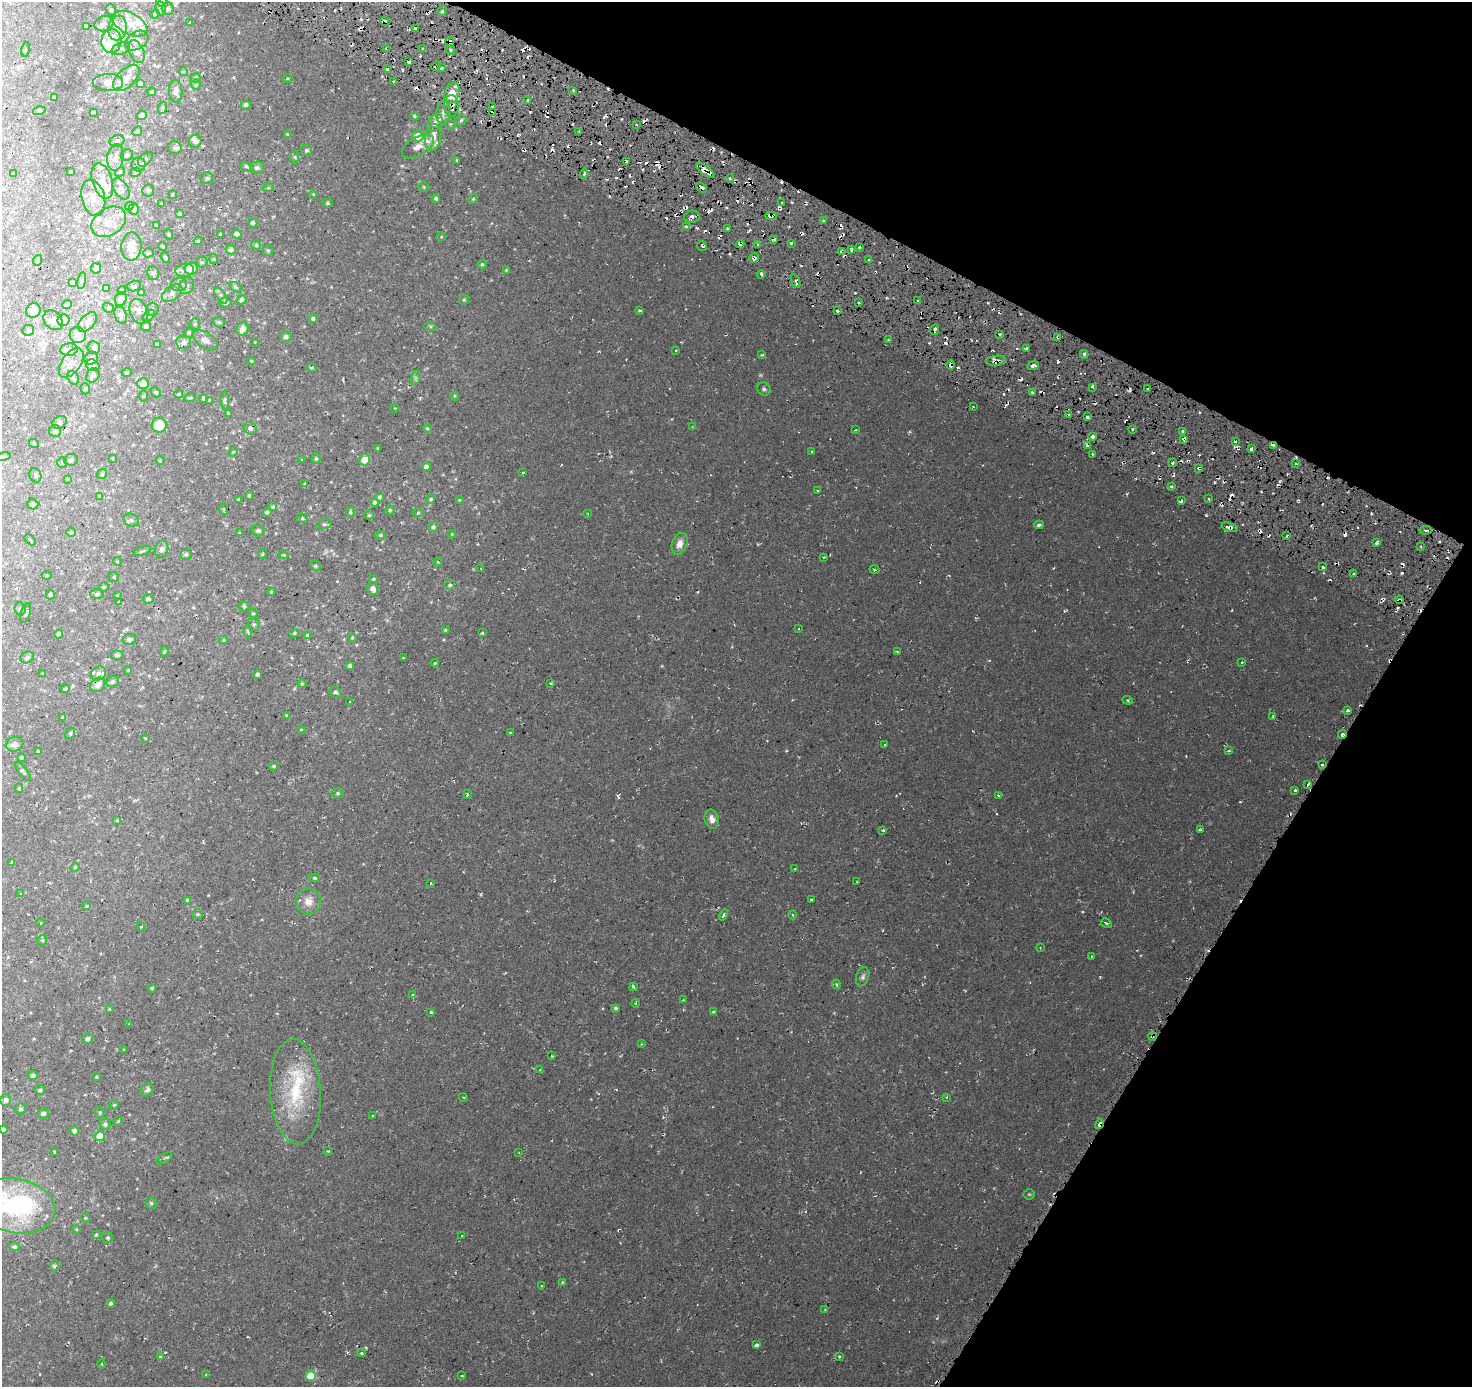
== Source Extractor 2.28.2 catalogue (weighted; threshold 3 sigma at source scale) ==
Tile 8 of 4 x 4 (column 4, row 2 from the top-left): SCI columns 4411-5880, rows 2965-4349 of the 5883 x 5995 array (HDU 1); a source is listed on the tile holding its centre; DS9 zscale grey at full resolution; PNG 1474 x 1389 px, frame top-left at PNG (2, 2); each listed source drawn as its Kron ellipse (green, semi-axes under 4 px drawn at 4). Shown black and unused: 25% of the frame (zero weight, under 3 of 6 exposures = <1% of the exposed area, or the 3 px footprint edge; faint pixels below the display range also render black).
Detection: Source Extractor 2.28.2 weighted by HDU 2 'WHT'; one run over the whole footprint, this tile lists its part. Background 0.0148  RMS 0.0039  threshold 0.0159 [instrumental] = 3 sigma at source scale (4.09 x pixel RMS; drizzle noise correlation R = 1.36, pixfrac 0.8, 0.0396/0.0396 arcsec/px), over >= 5 px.
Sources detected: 596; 1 inside a brighter object's white glare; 89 cosmic-ray / hot-pixel residue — neither listed nor drawn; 38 inside a brighter listed object's ellipse — not listed separately; the other 468 listed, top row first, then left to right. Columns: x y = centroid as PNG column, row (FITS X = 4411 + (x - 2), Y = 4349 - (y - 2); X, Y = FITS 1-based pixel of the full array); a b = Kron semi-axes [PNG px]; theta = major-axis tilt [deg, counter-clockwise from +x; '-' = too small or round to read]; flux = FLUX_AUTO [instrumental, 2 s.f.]
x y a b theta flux
162 2 6 5 - 0.73
161 8 7 5 -80 0.77
168 9 6 6 - 0.73
111 10 6 5 - 0.66
442 11 5 4 - 0.51
155 14 5 4 - 0.37
385 21 4 3 - 1.6
104 23 10 7 21 2
190 23 3 3 - 0.38
130 24 19 10 -27 5.5
87 27 4 3 - 0.49
118 28 12 9 81 3.3
415 29 3 2 - 0.6
111 41 12 10 81 3.5
137 41 12 8 32 2.7
450 42 4 3 - 1.5
387 48 3 3 - 0.87
25 49 7 3 76 0.39
121 49 9 6 23 1.1
422 49 3 2 - 0.58
451 50 5 3 - 0.46
137 52 12 7 -65 2.2
409 62 4 3 - 1.3
436 66 5 2 - 0.79
441 68 3 3 - 0.75
387 69 4 3 - 0.62
183 72 5 4 - 0.38
126 78 16 9 44 3.3
196 78 5 4 - 0.69
287 79 5 3 - 0.32
108 82 15 8 1 3.2
394 82 3 3 - 0.95
140 84 4 4 - 1.2
196 85 5 4 - 0.55
573 90 3 2 - 0.47
176 91 11 6 -88 2.1
152 92 4 4 - 0.6
452 93 11 7 70 6.4
54 97 3 3 - 0.52
528 100 3 2 - 0.59
246 105 5 4 - 1.2
451 106 10 7 -88 2.3
492 107 3 3 - 0.77
162 108 6 4 71 0.5
39 111 6 4 14 0.51
93 112 3 2 - 0.33
493 112 4 3 - 1.3
444 113 12 7 83 1.9
142 115 5 4 - 2.1
415 116 4 3 - 0.43
461 120 6 4 45 0.56
435 123 9 6 62 1.4
450 124 5 4 - 0.42
636 124 3 2 - 0.41
137 131 5 4 - 0.48
579 131 3 2 - 0.31
287 134 4 4 - 0.41
418 136 6 5 - 4.3
433 137 13 8 79 2.8
117 141 7 5 19 0.98
195 141 6 6 - 1.3
418 146 18 9 30 2.9
175 148 7 6 - 0.86
306 150 6 5 - 0.74
127 155 6 5 - 0.78
295 157 6 4 -88 0.51
115 158 13 8 83 2.3
145 159 9 5 44 0.88
457 160 3 2 - 0.3
627 161 3 3 - 0.77
139 165 7 7 - 1.2
247 167 7 4 -22 0.63
257 167 7 6 - 0.83
705 171 10 4 -35 3.6
71 172 3 2 - 0.38
120 172 5 4 - 0.39
136 172 5 4 - 0.52
584 173 5 3 - 0.61
14 174 4 3 - 0.44
207 178 6 5 - 0.63
730 179 4 3 - 0.41
102 181 18 10 -73 4.7
424 187 5 5 - 0.45
701 187 6 3 -35 2.1
268 188 5 3 - 0.41
121 189 12 7 -57 1.5
148 190 6 6 - 0.75
313 194 4 4 - 0.33
172 195 3 2 - 0.39
93 198 18 11 -75 4
436 198 4 4 - 0.65
473 199 5 3 - 0.38
162 203 3 2 - 0.33
328 203 5 4 - 0.53
782 203 3 3 - 0.53
129 206 4 4 - 0.39
134 209 5 5 - 1
179 214 4 4 - 0.55
771 216 6 4 -4 1.6
692 217 8 6 12 2.2
824 221 3 3 - 0.77
109 222 19 13 34 4.7
253 223 4 4 - 1.3
157 226 3 3 - 0.51
686 227 4 3 - 0.66
727 228 2 2 - 0.43
169 234 5 4 - 0.44
220 234 3 3 - 0.43
237 234 4 4 - 1.5
441 237 5 3 - 0.28
774 239 4 3 - 1.7
198 241 4 4 - 0.36
791 243 3 3 - 0.47
740 244 4 3 - 1.7
256 245 5 5 - 0.54
758 245 4 2 - 0.34
163 246 4 3 - 0.37
702 246 5 2 - 0.45
131 247 14 10 87 4.6
859 247 3 3 - 0.93
231 250 5 4 - 1.3
851 250 3 3 - 0.9
268 251 5 5 - 0.49
842 251 4 2 - 0.79
148 253 5 4 - 0.57
165 258 6 3 -54 0.38
754 258 5 4 - 1.1
214 259 5 3 - 0.29
38 260 5 3 - 0.39
869 260 4 2 - 0.62
202 262 5 5 - 0.59
482 264 4 4 - 0.52
96 268 5 5 - 1.4
191 269 7 5 9 5.4
185 270 9 6 8 1.5
506 270 3 3 - 0.28
153 273 7 6 - 0.85
761 274 4 3 - 1.3
82 281 8 4 80 0.61
796 281 7 4 -66 1
72 282 4 3 - 0.62
179 284 8 7 - 1
134 286 7 5 17 0.57
187 286 9 7 61 1.2
236 287 7 4 -28 0.59
106 288 4 3 - 0.42
122 290 4 3 - 0.3
141 292 4 2 - 0.21
172 293 11 7 35 1.6
221 295 9 4 -55 1
121 299 7 6 - 1.9
242 300 5 4 - 1.4
464 300 5 4 - 0.45
918 301 3 2 - 0.48
226 302 6 5 - 1.3
858 302 3 2 - 0.41
67 305 5 4 - 0.95
108 308 6 4 -19 0.49
152 309 6 6 - 0.81
640 310 4 3 - 0.71
33 311 7 7 - 3.8
139 311 13 8 -71 2
837 311 3 3 - 0.94
121 315 9 6 -76 1.1
149 316 7 4 43 0.63
313 318 4 4 - 0.71
53 320 11 8 -49 2.3
64 320 6 5 - 3
87 322 12 7 48 1.7
219 322 6 5 - 0.52
195 324 5 5 - 0.56
146 326 5 4 - 0.64
430 326 6 4 -19 0.5
242 329 7 6 - 2.4
935 329 5 2 - 1
28 330 6 5 - 0.64
189 333 5 4 - 0.44
1000 334 3 3 - 0.48
78 335 8 8 - 2.7
286 337 6 5 - 1
1058 337 4 2 - 0.6
205 340 14 7 -33 1.8
889 340 3 2 - 0.31
184 342 7 6 - 1.5
255 342 2 2 - 0.2
158 344 4 3 - 0.67
94 348 6 6 - 0.82
1026 348 3 2 - 0.44
69 350 8 6 5 1.7
676 350 3 3 - 0.48
1084 354 4 3 - 0.75
762 355 3 2 - 0.42
91 358 7 6 - 1.2
251 361 4 3 - 0.36
996 361 10 5 6 2.3
71 363 17 9 55 3.1
93 365 7 5 -20 0.91
951 365 4 4 - 1.8
1033 366 6 3 9 2.1
311 368 5 4 - 0.52
127 372 5 3 - 0.32
93 375 7 6 - 1.2
73 378 7 5 -68 0.64
415 378 7 4 72 0.63
143 384 6 5 - 3.2
1092 387 4 3 - 0.49
85 389 5 4 - 0.49
764 389 7 6 - 0.75
1148 389 3 3 - 0.84
156 392 5 4 - 0.53
1032 393 3 3 - 1.5
179 394 4 3 - 0.49
144 396 6 4 88 0.34
455 396 5 3 - 0.31
190 398 6 3 18 0.37
203 398 4 3 - 0.78
225 400 9 4 -85 0.6
209 401 3 3 - 0.46
973 407 3 2 - 0.31
395 408 4 3 - 0.25
228 413 3 2 - 0.32
1068 415 3 3 - 0.97
1088 417 3 3 - 1
60 422 8 6 30 0.83
159 425 7 7 - 6.6
692 427 3 3 - 0.24
250 428 7 6 - 1
427 428 4 4 - 0.43
1132 429 3 2 - 0.48
855 430 3 2 - 0.35
55 431 6 6 - 1.1
1183 431 3 3 - 0.79
1092 436 4 3 - 1.6
1184 439 4 3 - 1.1
1235 441 3 3 - 0.53
34 444 5 3 - 0.29
1273 445 3 3 - 1.2
1088 446 3 3 - 1.3
378 448 3 3 - 0.41
1251 449 3 3 - 0.95
233 452 5 4 - 0.36
812 452 3 3 - 0.28
1092 454 3 2 - 0.4
3 457 8 4 9 0.49
112 458 4 2 - 0.21
316 458 5 4 - 0.55
302 459 3 2 - 0.29
71 460 7 5 11 0.78
365 460 6 5 - 7.2
160 461 4 3 - 0.45
62 462 5 5 - 0.53
1173 463 4 2 - 0.41
1295 463 3 2 - 0.55
426 467 4 4 - 1.6
1199 468 3 2 - 0.59
523 472 3 3 - 0.33
102 474 5 4 - 0.43
35 475 7 6 - 0.75
68 479 3 3 - 0.66
305 484 3 3 - 0.37
1171 487 3 3 - 0.88
817 490 4 2 - 0.24
249 495 5 4 - 0.45
99 496 4 4 - 0.28
380 497 5 4 - 0.81
431 499 4 3 - 0.53
1208 499 3 2 - 0.51
239 500 3 3 - 0.35
459 500 4 4 - 0.31
1181 501 3 3 - 1.3
375 502 4 4 - 0.75
33 504 5 5 - 0.79
273 507 4 4 - 0.49
223 509 6 3 -71 0.37
390 510 4 4 - 0.49
267 512 4 4 - 0.76
350 512 5 4 - 0.45
418 513 5 3 - 0.31
588 513 3 2 - 0.25
369 515 5 4 - 0.48
302 518 5 5 - 0.48
131 520 8 6 -21 0.96
325 524 8 4 10 0.65
1039 525 5 3 - 0.67
433 527 5 4 - 0.84
1230 527 8 4 -15 1.3
1426 530 6 3 5 0.78
258 531 7 5 -12 0.87
71 532 4 4 - 0.49
240 533 3 3 - 0.35
452 534 4 4 - 0.32
380 535 5 4 - 0.45
1287 535 3 3 - 0.45
30 540 7 2 -45 0.31
1377 542 4 3 - 0.72
680 544 11 7 71 2.6
1421 546 3 2 - 0.58
162 549 9 6 77 1.1
142 551 9 3 20 0.57
186 554 6 5 - 0.76
262 554 5 3 - 0.32
284 555 5 3 - 0.34
824 557 4 2 - 0.27
117 561 4 3 - 0.3
438 562 4 4 - 0.35
315 566 6 4 -22 0.45
1323 567 4 3 - 0.95
481 569 4 3 - 0.28
874 570 5 2 - 0.34
1354 573 3 3 - 0.79
47 576 5 3 - 0.43
114 577 5 5 - 0.43
373 579 4 3 - 0.38
450 585 5 5 - 0.71
104 587 4 4 - 0.33
373 589 6 5 - 1.8
271 592 4 3 - 0.34
97 594 6 5 - 0.64
51 595 5 4 - 0.86
117 595 4 3 - 0.6
148 599 5 5 - 0.7
1399 600 4 4 - 0.77
118 602 3 2 - 0.28
244 607 5 5 - 0.5
20 609 6 5 - 0.64
26 613 10 4 74 0.73
253 613 5 4 - 0.44
254 624 6 5 - 0.67
799 629 3 2 - 0.31
445 630 4 3 - 0.34
247 631 6 4 -71 0.49
294 633 5 4 - 0.52
482 633 3 3 - 0.54
59 634 4 4 - 1.3
307 635 4 3 - 0.64
352 637 3 3 - 0.32
129 639 7 5 13 1.3
223 640 4 4 - 0.39
164 651 5 4 - 0.47
897 651 4 2 - 0.31
117 655 6 4 -4 0.82
27 657 7 5 26 1
403 658 3 2 - 0.24
1241 662 4 3 - 0.37
435 663 4 4 - 0.35
350 666 4 3 - 0.83
128 670 3 3 - 0.28
98 673 8 6 32 1.3
42 674 3 3 - 0.43
257 674 4 3 - 0.69
112 682 6 6 - 1
550 683 3 2 - 0.28
302 684 4 4 - 0.36
98 685 8 6 42 2.5
65 689 4 3 - 0.82
336 692 6 5 - 0.65
1128 700 5 4 - 0.51
350 702 2 2 - 0.19
1348 710 4 3 - 0.54
286 715 4 3 - 0.34
1273 716 3 2 - 0.21
63 717 3 3 - 0.6
301 729 5 3 - 0.3
510 732 4 2 - 0.23
70 733 6 4 66 0.61
1342 734 4 3 - 1.4
145 738 3 2 - 0.34
15 744 9 7 18 1.4
885 745 3 3 - 0.56
1229 751 4 3 - 0.35
38 752 3 3 - 0.65
21 758 4 3 - 0.42
1322 765 3 3 - 0.79
274 766 5 4 - 0.43
23 772 11 4 -52 0.71
1308 784 3 2 - 0.7
19 788 4 4 - 0.5
1295 790 3 3 - 0.56
338 793 6 5 - 0.54
467 795 4 2 - 0.38
998 795 4 3 - 0.5
712 819 10 7 -76 2.2
117 820 4 3 - 0.37
883 830 3 3 - 0.52
1201 830 3 3 - 0.41
12 863 4 3 - 0.84
75 867 4 4 - 0.39
795 869 3 2 - 0.21
314 878 5 4 - 0.48
857 882 3 2 - 0.2
431 883 2 2 - 0.26
21 893 4 2 - 0.37
811 899 3 2 - 0.42
187 900 3 3 - 0.32
308 901 13 12 - 3.2
87 906 4 4 - 0.34
198 914 5 4 - 0.44
723 915 6 3 58 0.75
793 915 4 3 - 0.28
40 923 4 3 - 0.34
1106 923 6 4 -30 0.71
141 927 4 3 - 0.38
42 940 5 5 - 0.46
1040 947 3 2 - 0.22
1091 956 3 2 - 0.29
863 977 10 6 73 1
836 984 4 4 - 0.45
634 987 4 3 - 0.73
152 988 4 4 - 0.52
413 995 4 3 - 0.67
683 1000 3 2 - 0.22
635 1003 4 3 - 0.35
615 1008 4 3 - 0.57
109 1009 4 3 - 0.41
431 1012 3 2 - 0.29
713 1012 3 3 - 0.49
129 1024 3 2 - 0.33
1152 1036 4 3 - 0.55
87 1039 5 5 - 1.2
641 1044 3 3 - 0.26
124 1049 4 3 - 0.23
552 1056 3 3 - 0.27
540 1070 3 3 - 0.31
33 1075 5 4 - 1.2
96 1077 3 2 - 0.3
40 1090 5 5 - 0.66
147 1090 7 5 58 0.96
295 1092 53 25 -87 25
463 1097 4 3 - 0.25
947 1097 4 2 - 0.29
6 1100 5 5 - 1.2
114 1105 5 4 - 0.37
21 1109 5 5 - 0.8
100 1112 5 4 - 0.47
43 1113 5 5 - 1.3
373 1116 3 2 - 0.41
118 1121 4 4 - 0.34
105 1124 5 5 - 0.91
1099 1124 5 3 - 2
3 1130 4 4 - 0.97
74 1131 5 4 - 1
100 1136 5 5 - 6.7
328 1151 4 2 - 0.3
55 1152 3 2 - 0.4
519 1153 3 2 - 0.24
164 1158 9 4 31 0.56
1029 1194 5 5 - 0.41
151 1203 6 5 - 0.49
15 1206 40 27 -12 51
85 1218 5 4 - 0.39
76 1229 4 3 - 0.31
96 1235 4 3 - 0.53
462 1235 3 2 - 0.34
108 1238 6 5 - 0.71
14 1247 5 4 - 0.73
54 1266 6 4 78 0.72
562 1282 4 4 - 0.31
542 1286 3 2 - 0.33
111 1303 4 4 - 0.72
825 1309 3 3 - 0.37
757 1345 4 3 - 0.98
361 1353 4 3 - 0.59
160 1356 4 2 - 0.32
839 1356 3 3 - 0.59
101 1364 4 3 - 0.29
206 1374 4 3 - 0.32
462 1375 3 2 - 0.3
311 1376 5 5 - 8.4
Overlapping masked pixels (flux is a lower limit): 26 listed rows (the first 20) at x y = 385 21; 450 42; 387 48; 436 66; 451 106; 493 112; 705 171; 701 187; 771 216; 692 217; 740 244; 842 251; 754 258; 1058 337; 996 361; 951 365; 1184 439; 1273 445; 1199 468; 1230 527
Isophote crosses this tile's border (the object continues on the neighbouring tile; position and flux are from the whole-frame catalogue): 4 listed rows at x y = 162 2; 3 457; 3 1130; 15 1206
Unlisted compact peaks at least as high as the median listed source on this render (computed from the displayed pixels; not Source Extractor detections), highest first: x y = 1206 515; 1153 453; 855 293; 618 796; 1127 494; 1082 912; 929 343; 937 1318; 1240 802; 1065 611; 420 398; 366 1348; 1298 500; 1186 756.